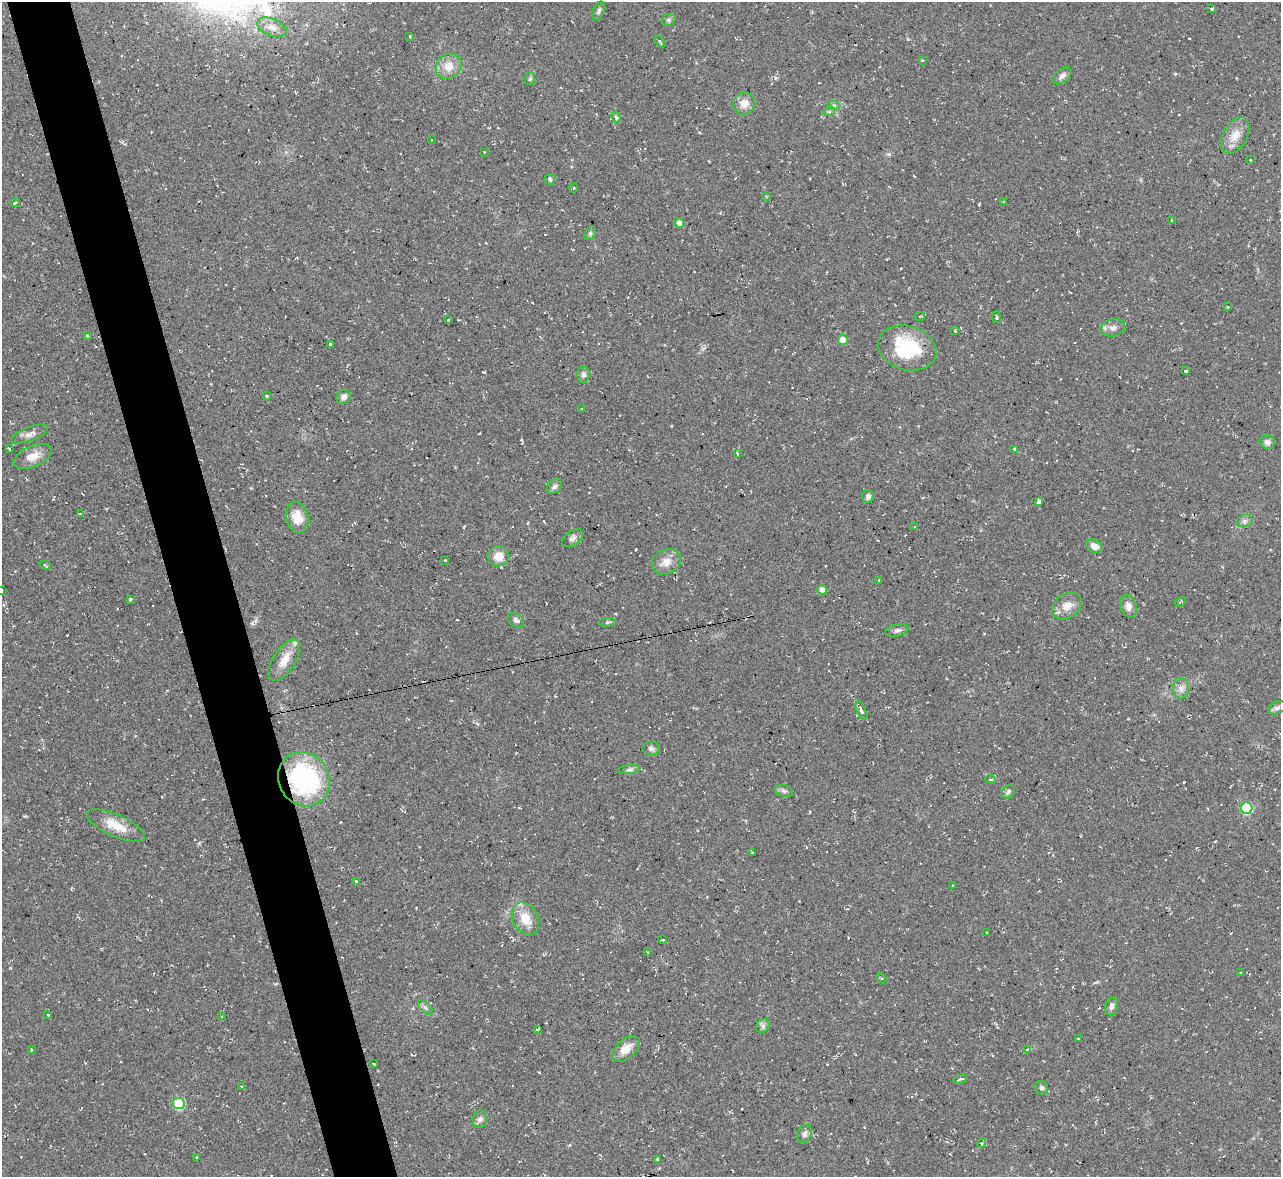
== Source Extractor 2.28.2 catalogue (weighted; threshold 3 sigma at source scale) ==
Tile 11 of 4 x 4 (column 3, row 3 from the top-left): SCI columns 2559-3837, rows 1315-2489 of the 5116 x 5098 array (HDU 1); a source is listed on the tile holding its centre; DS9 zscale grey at full resolution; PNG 1283 x 1179 px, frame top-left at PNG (2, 2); each listed source drawn as its Kron ellipse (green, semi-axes under 4 px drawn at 4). Shown black and unused: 5% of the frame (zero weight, under 2 of 3 exposures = <1% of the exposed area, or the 3 px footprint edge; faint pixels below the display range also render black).
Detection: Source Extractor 2.28.2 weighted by HDU 2 'WHT'; one run over the whole footprint, this tile lists its part. Background 0.0913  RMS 0.01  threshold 0.0458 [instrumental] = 3 sigma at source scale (4.5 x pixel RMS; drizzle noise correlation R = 1.50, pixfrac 1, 0.05/0.05 arcsec/px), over >= 5 px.
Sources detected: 120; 9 cosmic-ray / hot-pixel residue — neither listed nor drawn; the other 111 listed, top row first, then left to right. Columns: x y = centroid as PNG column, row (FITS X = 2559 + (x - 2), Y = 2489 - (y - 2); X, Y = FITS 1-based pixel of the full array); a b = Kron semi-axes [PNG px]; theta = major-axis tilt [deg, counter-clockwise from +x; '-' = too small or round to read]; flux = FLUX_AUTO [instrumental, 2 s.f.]
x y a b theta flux
1212 9 4 3 - 2.1
599 11 10 5 67 2.7
669 20 7 5 20 2.1
272 27 15 8 -23 9
410 36 3 3 - 0.93
660 41 6 3 -55 1.3
922 61 4 3 - 0.95
449 66 14 12 36 13
1062 76 11 6 38 4.2
530 79 6 5 - 1.7
744 103 11 10 - 10
834 106 6 4 -20 1.6
829 112 6 4 19 1.7
616 117 5 4 - 2.4
1235 136 20 12 60 13
432 140 3 2 - 1.1
484 152 3 3 - 2.1
1251 160 3 2 - 1.5
550 179 5 5 - 1.7
574 188 5 3 - 0.85
766 196 4 3 - 0.85
1004 202 3 3 - 0.85
15 203 4 3 - 3.4
1171 220 3 2 - 0.74
679 223 5 4 - 9.4
590 233 7 5 70 1.7
1228 307 4 3 - 0.76
920 316 5 3 - 1
996 317 6 3 -82 1.2
448 320 3 3 - 2.3
1113 328 12 8 11 5.5
955 330 4 3 - 1.2
87 336 3 2 - 1.2
843 340 5 5 - 11
330 344 3 3 - 4.2
907 348 30 22 -17 60
1186 371 3 3 - 1.1
583 374 8 6 85 2.8
267 396 4 4 - 1.1
344 397 8 6 39 4.2
581 409 4 2 - 0.87
30 434 19 7 21 6
1267 442 8 6 -15 4.6
9 449 3 2 - 1.1
1014 449 3 3 - 1.2
737 453 3 2 - 1.2
32 456 20 10 23 13
555 486 8 6 45 3.1
868 496 6 6 - 2.8
1039 502 4 3 - 8.2
80 514 3 3 - 1
297 517 16 11 -77 15
1245 521 8 6 21 3.2
915 527 4 3 - 0.75
573 538 12 6 35 3.9
1094 546 8 6 -33 7.8
498 556 10 10 - 12
445 560 3 3 - 5.5
666 562 15 12 28 9.9
45 565 6 2 -30 1.1
879 580 2 2 - 0.91
822 590 5 4 - 6.5
2 591 4 3 - 5.1
130 599 3 3 - 5.7
1180 602 6 3 31 1.2
1067 606 16 12 33 11
1128 606 11 8 -71 6.4
516 620 9 6 -37 3.1
607 622 8 3 5 1.5
897 630 12 6 11 3.3
284 660 23 11 57 15
1181 688 10 8 -87 5.4
1277 708 9 6 22 2.9
861 711 10 4 -65 3.5
651 749 8 7 - 2.8
629 770 11 4 5 2.7
304 779 28 25 -57 130
990 779 5 3 - 1.3
784 791 9 6 -12 2.7
1008 792 7 6 - 2.6
1247 808 6 5 - 79
116 826 31 11 -25 19
752 852 3 2 - 0.79
356 882 3 3 - 3.1
953 885 4 3 - 0.77
525 919 17 12 -63 18
987 932 2 2 - 1.2
662 940 4 2 - 0.98
648 953 4 2 - 0.89
1240 973 3 2 - 0.72
881 978 6 3 -44 0.96
1112 1006 9 6 77 4.1
425 1007 9 5 -45 2.7
48 1015 3 2 - 0.67
222 1017 3 2 - 1.6
763 1026 7 6 - 2.7
537 1029 3 2 - 1.9
1078 1039 3 3 - 2.2
626 1049 16 9 40 11
1027 1049 4 3 - 1.8
31 1050 3 2 - 1.1
373 1063 3 2 - 1.1
961 1079 7 3 18 1.8
241 1086 3 3 - 2.2
1041 1088 7 6 - 2.7
179 1104 5 5 - 70
480 1119 9 7 78 3.6
804 1134 9 7 68 3.7
982 1143 4 3 - 1.1
197 1157 3 3 - 0.89
657 1159 4 3 - 1.1
Overlapping masked pixels (flux is a lower limit): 1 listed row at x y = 304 779
Isophote crosses this tile's border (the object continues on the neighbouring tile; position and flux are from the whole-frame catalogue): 1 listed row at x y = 2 591
Unlisted compact peaks at least as high as the median listed source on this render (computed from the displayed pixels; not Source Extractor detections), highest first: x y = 484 372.